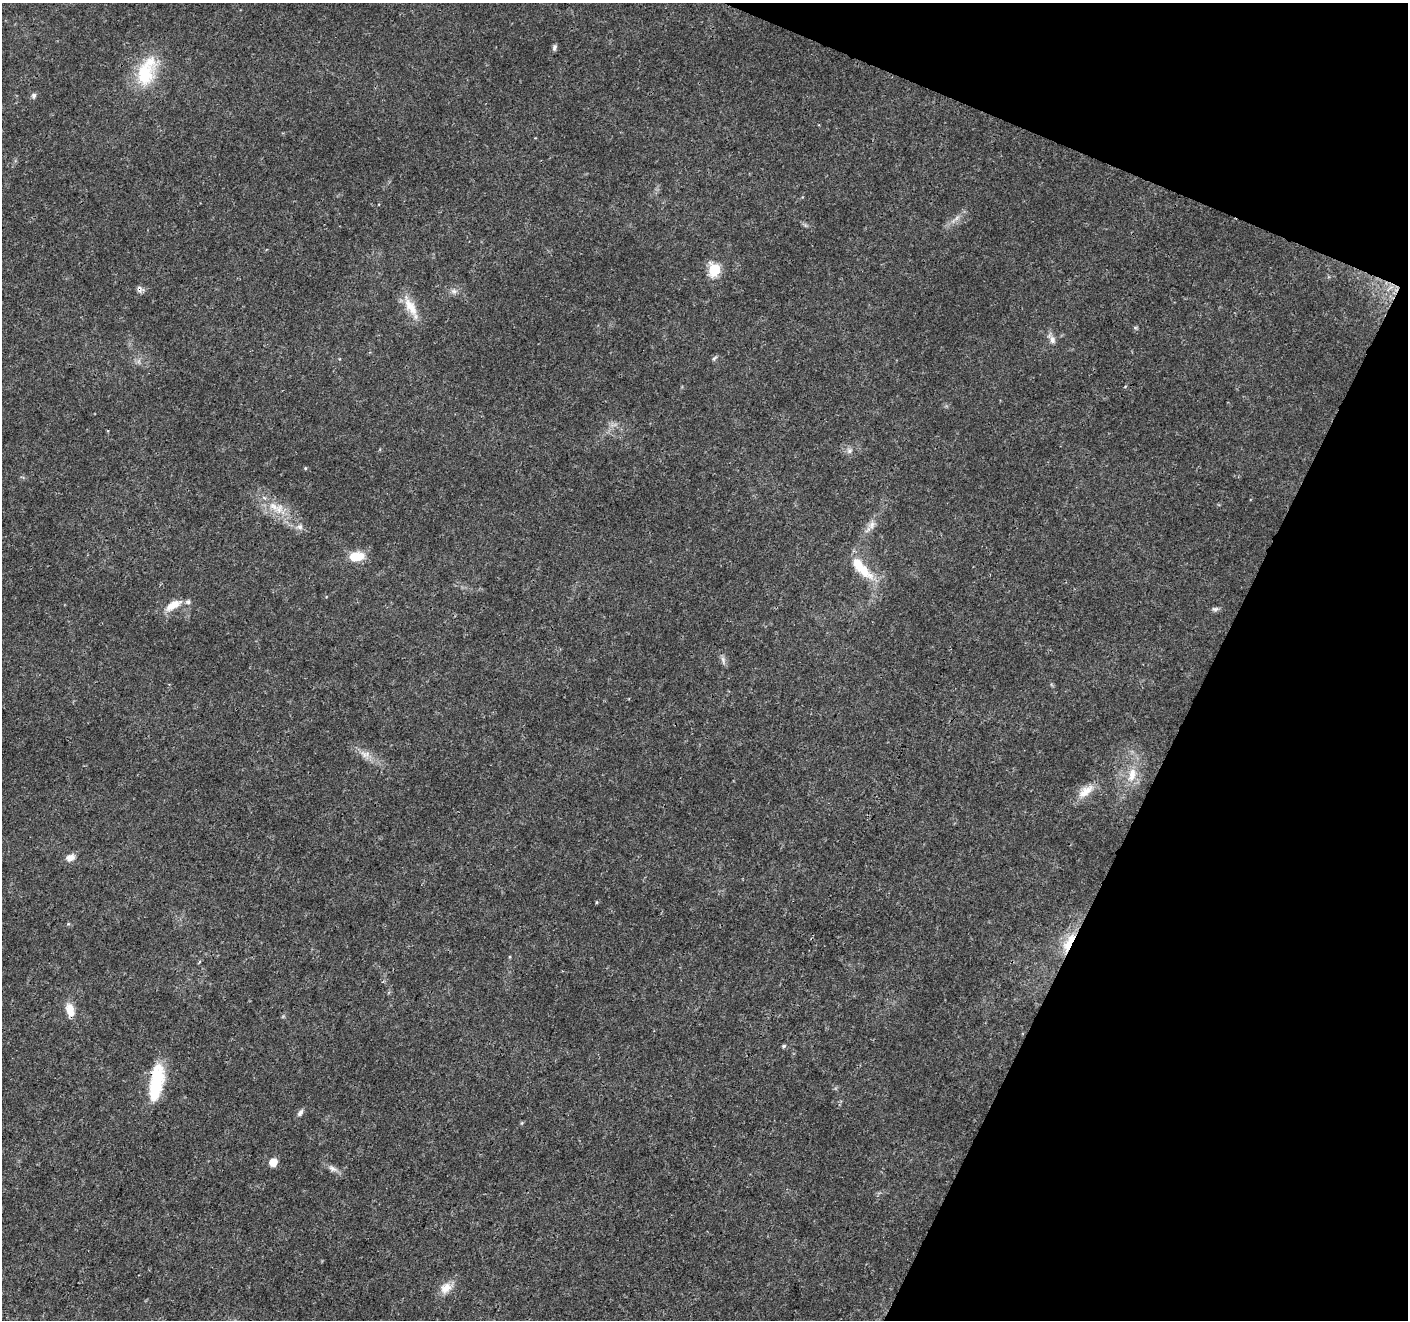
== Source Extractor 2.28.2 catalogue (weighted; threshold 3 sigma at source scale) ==
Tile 8 of 4 x 4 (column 4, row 2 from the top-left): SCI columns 4230-5635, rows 2912-4229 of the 5637 x 5756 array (HDU 1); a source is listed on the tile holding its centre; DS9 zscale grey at full resolution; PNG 1410 x 1322 px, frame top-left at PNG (2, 3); no overlay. Shown black and unused: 20% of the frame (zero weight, under 3 of 4 exposures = <1% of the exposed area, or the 3 px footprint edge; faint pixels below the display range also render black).
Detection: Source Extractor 2.28.2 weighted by HDU 2 'WHT'; one run over the whole footprint, this tile lists its part. Background 0.0285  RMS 0.0024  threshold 0.0107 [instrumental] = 3 sigma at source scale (4.5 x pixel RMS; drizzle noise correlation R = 1.50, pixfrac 1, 0.0396/0.0396 arcsec/px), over >= 5 px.
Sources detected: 35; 1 inside a brighter object's white glare — not listed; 2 inside a brighter listed object's ellipse — not listed separately; the other 32 listed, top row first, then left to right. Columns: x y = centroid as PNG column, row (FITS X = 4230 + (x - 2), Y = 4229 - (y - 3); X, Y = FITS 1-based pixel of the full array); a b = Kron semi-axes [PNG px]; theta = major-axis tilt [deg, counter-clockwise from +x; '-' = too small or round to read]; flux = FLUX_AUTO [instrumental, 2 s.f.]
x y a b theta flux
554 47 8 5 75 0.58
144 74 33 25 78 11
34 96 7 6 - 0.63
714 270 7 6 - 22
139 289 9 7 -84 0.81
454 291 8 6 -21 0.79
411 307 30 12 -60 4.3
1052 340 11 8 -75 1.2
714 358 8 5 49 0.47
849 451 8 7 - 0.83
305 468 4 4 - 0.26
274 506 17 9 -32 3.4
872 525 12 8 78 1.4
299 527 9 7 -3 1
356 556 14 8 8 6.8
864 571 30 14 -43 6.2
173 605 22 9 29 3.3
1215 609 10 6 6 0.65
723 660 10 6 -75 0.84
365 754 15 9 -4 1.8
1132 775 21 11 78 4.2
1086 791 27 11 38 3.6
70 857 11 8 19 1.6
68 924 6 3 18 0.25
1069 942 33 10 62 5.4
70 1010 15 9 -74 3.2
784 1046 6 4 18 0.41
156 1082 45 15 81 12
300 1113 11 6 53 0.81
273 1162 6 5 - 4.7
332 1168 13 7 -33 1.2
446 1288 17 12 43 2.8
Overlapping masked pixels (flux is a lower limit): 3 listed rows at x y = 139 289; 1069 942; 156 1082